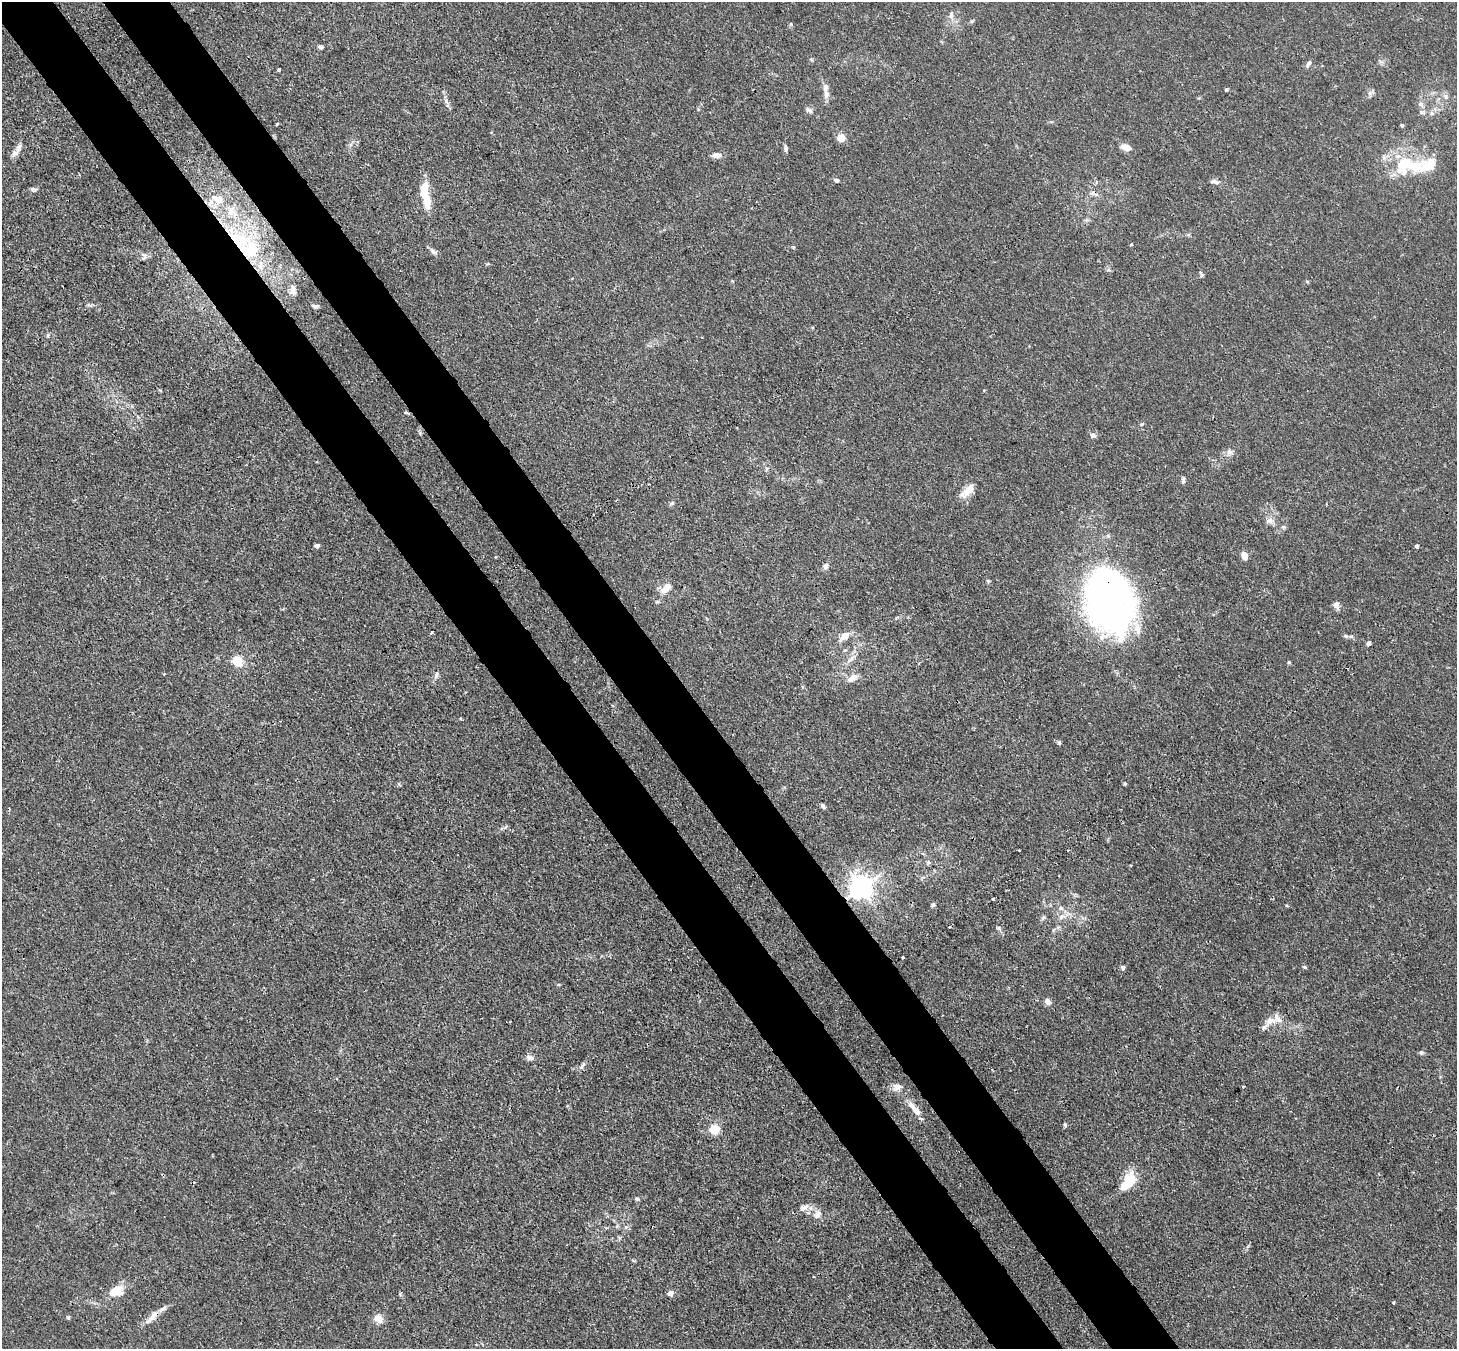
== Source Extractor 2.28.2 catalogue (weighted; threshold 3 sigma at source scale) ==
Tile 11 of 4 x 4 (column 3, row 3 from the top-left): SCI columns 2987-4441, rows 1557-2903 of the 5974 x 5946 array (HDU 1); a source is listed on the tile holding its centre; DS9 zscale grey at full resolution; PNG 1459 x 1351 px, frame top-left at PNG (2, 2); no overlay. Shown black and unused: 9% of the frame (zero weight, under 3 of 4 exposures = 7% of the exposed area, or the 3 px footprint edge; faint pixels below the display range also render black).
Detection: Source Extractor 2.28.2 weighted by HDU 2 'WHT'; one run over the whole footprint, this tile lists its part. Background 0.025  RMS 0.0027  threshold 0.0123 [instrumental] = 3 sigma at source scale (4.5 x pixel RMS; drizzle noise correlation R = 1.50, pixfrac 1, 0.05/0.05 arcsec/px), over >= 5 px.
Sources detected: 105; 2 inside a brighter object's white glare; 2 cosmic-ray / hot-pixel residue — not listed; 10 inside a brighter listed object's ellipse — not listed separately; the other 91 listed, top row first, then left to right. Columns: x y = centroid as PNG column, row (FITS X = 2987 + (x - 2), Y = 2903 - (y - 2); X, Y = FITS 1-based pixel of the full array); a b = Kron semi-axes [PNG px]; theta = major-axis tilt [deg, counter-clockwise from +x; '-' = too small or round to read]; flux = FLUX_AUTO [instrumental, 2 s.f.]
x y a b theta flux
951 15 9 6 88 1
321 47 7 5 -3 0.64
1308 64 10 4 59 0.87
279 70 4 3 - 0.54
1226 90 4 4 - 0.37
826 94 13 8 -82 1.6
1446 96 9 6 -43 0.89
1421 104 8 7 - 1
809 110 10 6 -30 0.91
1422 112 7 5 22 0.68
1432 113 7 5 -45 0.65
277 124 3 3 - 0.26
1402 125 5 4 - 0.36
841 138 7 7 - 3.2
1126 147 12 7 -21 2.1
786 148 11 4 -83 0.63
15 153 15 6 38 1.4
716 155 12 6 -2 1.7
1405 163 36 22 51 13
836 180 5 5 - 0.73
1215 182 11 5 -10 0.92
33 189 8 5 -4 0.66
217 199 17 10 -30 3.5
427 203 15 7 -87 4.9
1131 244 3 2 - 0.46
249 250 45 29 -67 25
434 251 13 6 -34 0.94
144 256 9 6 -90 0.76
1201 275 8 4 -73 0.68
1307 281 6 4 -3 0.31
293 290 13 7 -80 1.5
315 306 9 5 -7 0.75
406 412 4 3 - 0.47
1142 424 5 4 - 0.31
1093 435 7 6 - 1
1229 452 8 8 - 1.1
1183 480 8 4 86 0.63
967 491 24 9 42 3.3
672 503 7 5 31 0.5
1269 521 13 7 2 1.4
1283 527 6 5 - 0.48
317 546 5 4 - 0.79
1417 546 4 4 - 0.62
1244 556 7 5 -69 2.7
826 566 8 6 57 1
988 581 5 4 - 0.35
666 587 14 8 47 3
1109 602 67 40 -75 150
1336 605 10 8 -89 1.1
432 632 3 3 - 0.3
845 636 15 9 42 2.4
1346 636 6 5 - 0.49
1369 643 5 4 - 0.98
237 661 5 5 - 25
1289 662 4 4 - 0.35
436 675 9 5 68 0.81
854 677 11 8 -21 1.6
1059 743 6 4 -63 0.48
823 806 7 4 -61 0.58
505 827 9 3 45 0.41
1019 850 3 2 - 0.23
928 862 7 6 - 0.58
861 887 7 7 - 240
993 899 3 3 - 1.1
933 905 6 5 - 0.55
1061 908 6 6 - 0.73
1061 917 10 5 45 1.1
903 957 3 3 - 0.73
1123 967 6 5 - 0.64
1304 967 5 4 - 0.37
1048 1002 8 7 - 1.3
1271 1021 13 8 0 2.3
1421 1053 6 5 - 0.5
530 1058 11 7 -11 1.2
583 1065 13 2 49 0.57
897 1087 12 9 15 1.7
1243 1087 3 3 - 0.3
914 1109 26 7 -48 3.1
1065 1125 5 4 - 0.42
714 1129 5 5 - 18
1128 1181 21 11 54 8.3
637 1199 7 4 -26 0.43
804 1208 13 7 31 1.5
817 1214 12 9 55 1.9
617 1226 6 4 46 0.45
116 1291 12 8 20 6.5
670 1293 7 6 - 1.2
1393 1302 3 3 - 0.31
153 1315 22 8 46 2.7
68 1317 5 4 - 0.48
378 1319 10 8 -50 2.9
Overlapping masked pixels (flux is a lower limit): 4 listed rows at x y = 249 250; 1109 602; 861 887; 153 1315
Unlisted compact peaks at least as high as the median listed source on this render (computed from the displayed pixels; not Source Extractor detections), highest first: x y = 999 928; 446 101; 791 24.